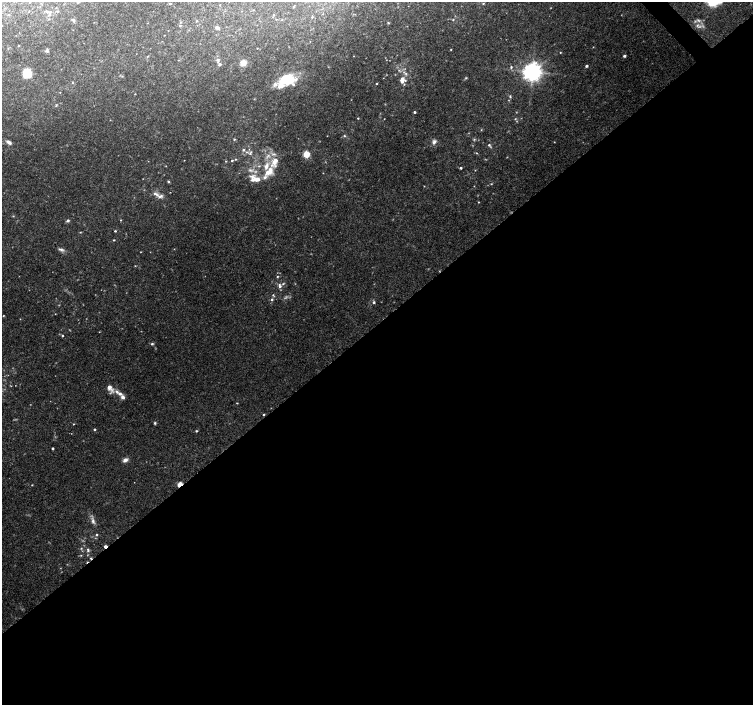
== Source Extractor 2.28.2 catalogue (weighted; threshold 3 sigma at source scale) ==
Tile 15 of 4 x 4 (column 3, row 4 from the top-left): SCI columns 3014-4515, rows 214-1619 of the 6019 x 5987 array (HDU 1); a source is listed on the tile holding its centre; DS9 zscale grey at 2 x 2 block average (1 PNG px = mean of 2 x 2 image px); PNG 755 x 707 px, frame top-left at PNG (2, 2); no overlay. Shown black and unused: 54% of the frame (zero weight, under 3 of 4 exposures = <1% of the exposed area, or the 3 px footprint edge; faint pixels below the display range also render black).
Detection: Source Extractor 2.28.2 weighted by HDU 2 'WHT'; one run over the whole footprint, this tile lists its part. Background 0.0923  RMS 0.0056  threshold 0.025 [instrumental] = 3 sigma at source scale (4.5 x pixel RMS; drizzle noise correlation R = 1.50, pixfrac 1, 0.0396/0.0396 arcsec/px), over >= 5 px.
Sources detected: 134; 7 too faint to see at this stretch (2 x 2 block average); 3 cosmic-ray / hot-pixel residue — not listed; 11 inside a brighter listed object's ellipse — not listed separately; the other 113 listed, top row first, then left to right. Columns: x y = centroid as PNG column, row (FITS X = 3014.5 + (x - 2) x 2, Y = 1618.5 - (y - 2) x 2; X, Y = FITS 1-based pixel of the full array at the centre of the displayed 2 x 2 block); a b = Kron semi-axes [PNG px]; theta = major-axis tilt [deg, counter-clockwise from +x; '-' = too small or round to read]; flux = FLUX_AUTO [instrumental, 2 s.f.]
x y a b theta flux
78 2 3 2 - 2
170 4 3 2 - 1.1
483 4 3 2 - 1
294 6 4 2 - 0.79
57 11 3 2 - 0.85
47 12 6 3 -26 2.2
9 15 3 2 - 0.82
49 15 4 3 - 2.2
273 15 3 2 - 0.78
312 17 2 2 - 0.88
276 19 2 2 - 0.52
73 20 5 3 - 2.4
453 20 3 3 - 1.1
196 21 3 2 - 0.89
181 22 3 2 - 0.96
388 23 3 3 - 1.1
180 25 3 3 - 1.2
217 28 5 4 - 3.8
18 46 2 2 - 0.7
593 47 2 2 - 0.54
257 48 2 2 - 0.56
451 49 2 2 - 0.75
47 51 5 4 - 2
560 52 2 2 - 0.73
147 56 3 2 - 0.85
624 56 3 3 - 2
178 60 3 2 - 0.68
218 60 5 3 - 3.4
243 63 7 6 - 8.5
220 64 3 3 - 3.3
586 66 3 2 - 2.7
511 67 3 3 - 1.4
399 70 3 3 - 1.2
532 72 5 5 - 860
27 73 9 8 - 24
406 73 4 3 - 1.8
402 78 6 4 20 4.4
466 78 3 3 - 1.1
287 80 20 14 12 38
376 83 2 2 - 0.93
60 92 2 2 - 0.49
135 94 2 2 - 0.62
510 96 4 3 - 1.4
414 112 2 2 - 2
358 118 2 2 - 0.83
384 119 2 2 - 0.46
515 119 3 2 - 0.69
481 130 3 2 - 0.69
327 136 2 2 - 0.46
344 136 3 3 - 1.2
234 139 3 3 - 1.3
474 139 4 3 - 1.3
9 142 6 3 -32 5.4
434 142 7 5 55 4.3
554 142 2 2 - 0.57
489 145 6 3 -48 2
243 150 4 3 - 2
251 152 5 3 - 2.1
476 153 3 2 - 0.73
306 154 3 3 - 53
236 159 3 2 - 0.94
184 160 2 2 - 0.37
232 160 3 2 - 1.2
226 161 3 2 - 0.78
259 166 4 2 - 1.3
461 168 3 3 - 1.5
475 170 3 2 - 0.56
269 172 15 8 46 19
257 179 21 7 -30 16
168 182 4 2 - 1.5
491 184 3 2 - 0.84
424 186 3 2 - 0.5
154 193 5 4 - 2.5
160 196 8 5 15 4.2
478 202 2 2 - 0.75
13 216 3 2 - 0.74
120 220 3 3 - 0.83
68 221 4 3 - 2.6
115 231 2 2 - 1.3
80 232 2 2 - 0.72
114 240 3 2 - 0.89
61 249 10 3 -11 3.4
135 266 2 2 - 0.7
277 277 3 2 - 1.1
283 284 4 3 - 1.5
280 286 6 4 -80 3.7
273 295 5 3 - 1.5
271 300 3 3 - 1.8
374 302 4 3 - 2.2
55 314 2 2 - 0.48
3 315 3 2 - 0.72
20 319 2 2 - 0.47
99 332 2 2 - 0.6
62 336 2 2 - 1.3
152 344 4 3 - 1.9
110 388 10 5 -60 10
117 392 8 4 -44 4.7
123 397 5 4 - 4.7
237 403 3 2 - 0.81
155 423 4 3 - 1.6
73 424 2 2 - 0.86
95 429 3 3 - 1.4
196 431 3 2 - 1.4
53 448 2 2 - 1.3
125 460 8 5 31 4.6
180 484 6 4 36 7
32 485 3 2 - 0.68
93 521 11 4 -77 5.2
97 534 3 3 - 1.2
105 546 2 2 - 5.3
81 548 3 2 - 1
88 550 6 3 -74 2.6
81 555 3 3 - 0.93
Overlapping masked pixels (flux is a lower limit): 2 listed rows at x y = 180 484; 105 546
Isophote crosses this tile's border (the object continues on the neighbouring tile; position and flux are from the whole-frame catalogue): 1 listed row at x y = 78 2
Diffuse or blended objects may show on this block-average render without a row.